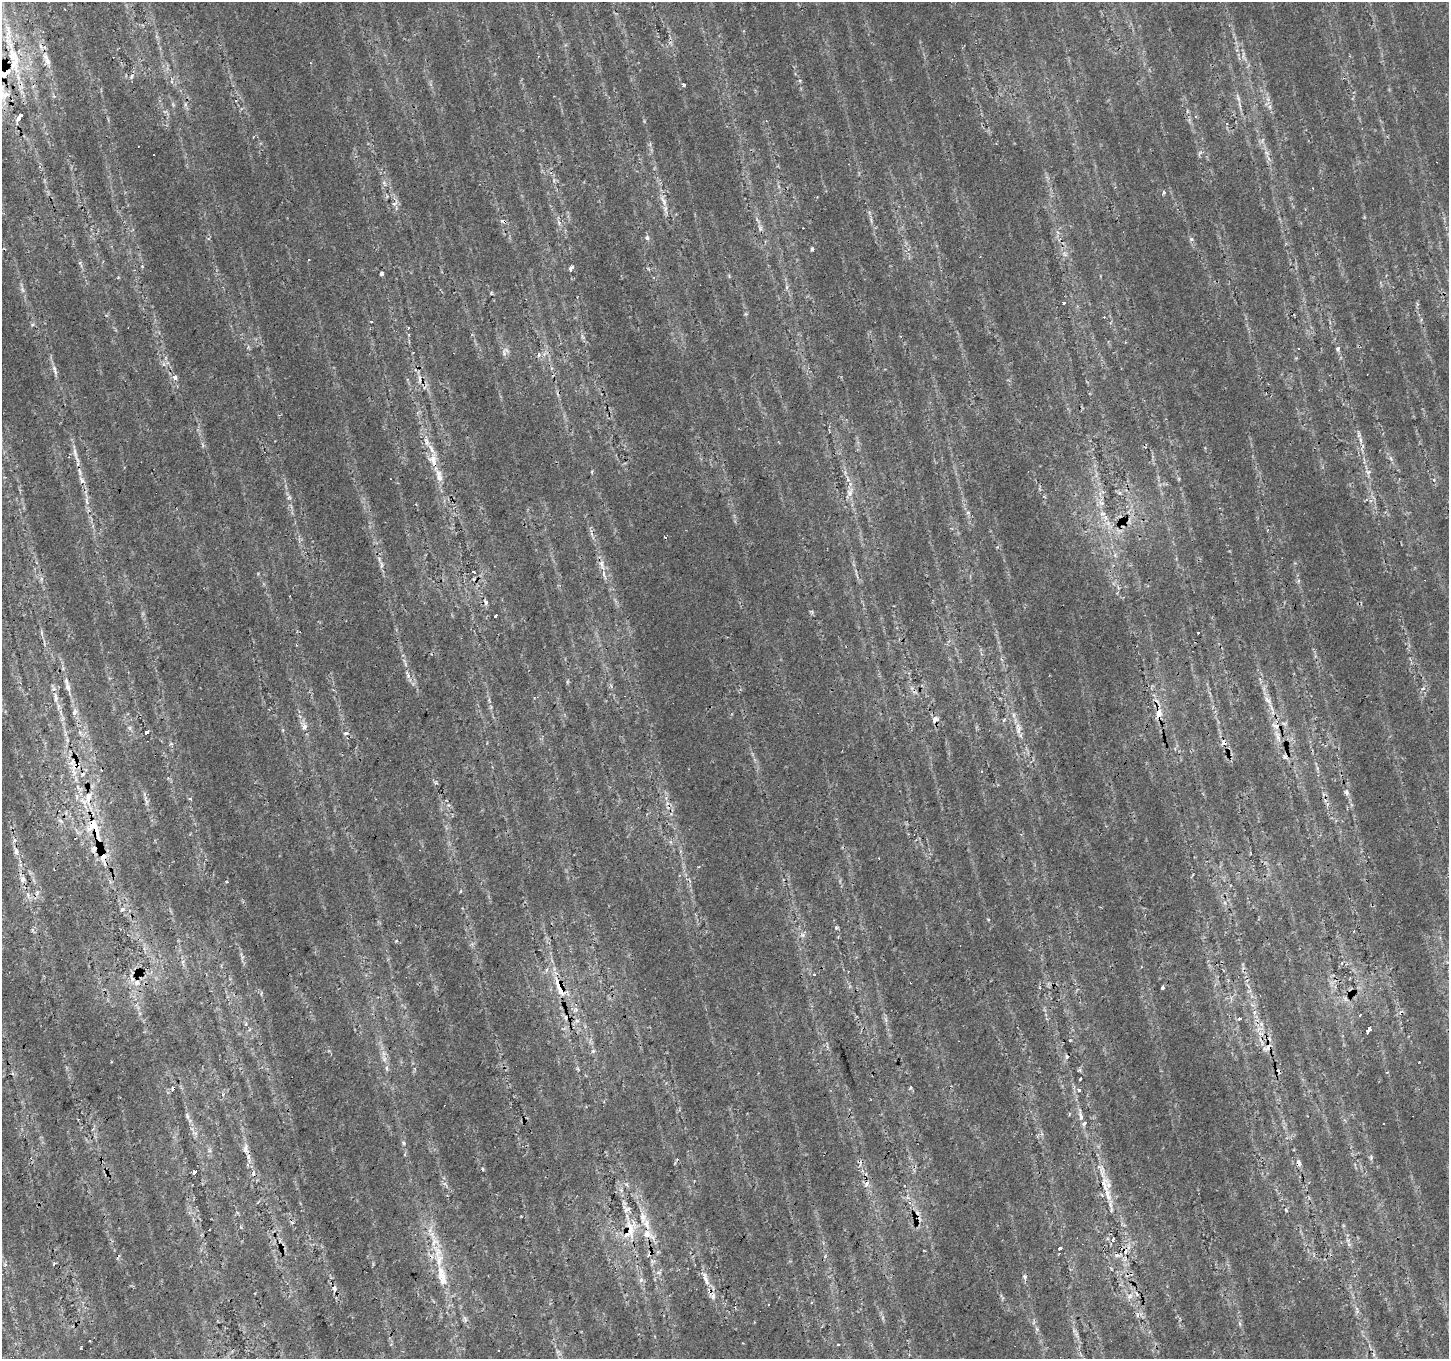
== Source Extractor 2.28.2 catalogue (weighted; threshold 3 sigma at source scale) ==
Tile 7 of 4 x 4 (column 3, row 2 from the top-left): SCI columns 2898-4344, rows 2975-4331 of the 5792 x 5881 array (HDU 1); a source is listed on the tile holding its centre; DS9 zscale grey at full resolution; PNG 1451 x 1361 px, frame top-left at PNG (2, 2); no overlay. Shown black and unused: <1% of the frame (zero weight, under 2 of 3 exposures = <1% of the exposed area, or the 3 px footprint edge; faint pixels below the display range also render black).
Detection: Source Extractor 2.28.2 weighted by HDU 2 'WHT'; one run over the whole footprint, this tile lists its part. Background 0.0153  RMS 0.0065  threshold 0.0292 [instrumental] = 3 sigma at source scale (4.5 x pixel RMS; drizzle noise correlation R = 1.50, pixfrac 1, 0.0396/0.0396 arcsec/px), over >= 5 px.
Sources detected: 139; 28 cosmic-ray / hot-pixel residue — not listed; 11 inside a brighter listed object's ellipse — not listed separately; the other 100 listed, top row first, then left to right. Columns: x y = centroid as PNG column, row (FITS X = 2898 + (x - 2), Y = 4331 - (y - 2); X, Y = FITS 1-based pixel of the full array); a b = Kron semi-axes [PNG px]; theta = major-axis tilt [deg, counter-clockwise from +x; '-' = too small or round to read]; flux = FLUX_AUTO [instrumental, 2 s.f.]
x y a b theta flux
13 56 51 13 -74 31
46 57 10 6 -61 3.3
2 73 26 18 -11 26
132 76 8 3 71 1.2
683 85 3 3 - 4.1
6 94 5 4 - 15
1238 99 8 5 -70 2
20 116 7 3 58 24
1195 116 4 3 - 0.98
154 154 2 2 - 0.57
1164 192 4 3 - 1.6
663 200 15 5 -57 3.4
393 204 4 4 - 2
761 228 7 4 71 1.3
647 238 6 5 - 1.4
1191 239 5 3 - 0.82
812 249 4 3 - 1.1
80 263 9 4 -65 1.3
571 268 6 4 65 1.8
381 273 3 3 - 6.8
1063 303 3 3 - 1.8
371 322 3 2 - 0.57
1298 349 3 3 - 3.6
1338 349 6 5 - 1.3
504 353 7 4 -73 1.5
539 355 5 4 - 2.2
54 368 7 4 -72 1.4
175 378 4 4 - 3.1
1360 440 7 4 -89 1.5
426 441 12 5 -65 3.7
75 452 17 5 -76 3.9
434 460 18 8 -83 7.9
1368 472 7 4 34 1.4
82 481 8 6 -75 2.4
289 497 6 5 - 1.3
473 572 4 3 - 10
486 602 5 4 - 2.6
495 616 4 3 - 3
67 687 11 7 -78 3.1
1422 689 4 4 - 1.9
56 698 8 6 -72 2
1267 700 12 5 -42 2.6
1158 714 14 7 74 5.8
935 719 7 6 - 3.7
1276 726 13 6 -22 3.4
304 727 7 6 - 3.1
1018 730 11 5 73 2.7
146 732 3 3 - 3.1
346 733 5 3 - 1.1
1277 736 12 5 -69 3.4
1224 742 8 7 - 3
1285 757 7 5 -27 1.9
72 762 9 6 46 2.6
1347 792 10 5 -79 2
88 797 23 9 55 11
96 831 36 19 -60 31
15 840 6 5 - 1.8
16 851 8 6 -78 2.1
23 879 8 5 48 1.8
122 909 7 5 22 1.3
988 920 4 3 - 0.79
836 928 5 5 - 0.88
1141 967 3 2 - 0.62
137 982 9 7 85 3.4
1163 987 3 3 - 3.9
560 989 29 11 -70 15
1240 1018 4 3 - 1.7
1368 1030 5 3 - 22
1267 1048 13 8 46 4
384 1059 7 6 - 2.1
386 1068 6 4 -71 1.1
1080 1079 3 2 - 0.51
174 1088 4 3 - 4.8
910 1088 5 3 - 0.98
1079 1090 5 4 - 1.5
187 1116 11 4 -71 2
1081 1116 11 5 -80 2.7
245 1148 9 6 67 2.5
1299 1163 11 6 -76 2.4
483 1169 4 3 - 0.65
194 1172 4 3 - 20
253 1173 7 3 82 1.3
866 1184 7 5 55 2.1
904 1186 3 2 - 0.7
1108 1195 19 8 -73 8
1286 1210 5 3 - 0.74
292 1223 6 3 -21 0.82
630 1229 29 14 79 17
647 1234 14 10 -27 7.4
1113 1239 5 3 - 0.96
435 1242 13 8 35 4.9
1060 1248 3 3 - 2.8
1024 1276 6 4 71 1.2
442 1278 23 12 -79 11
706 1279 13 6 -66 3.8
641 1280 6 4 18 1.3
713 1296 9 6 82 2.4
1130 1296 7 4 89 1.7
769 1305 3 3 - 3
838 1345 4 2 - 0.62
Overlapping masked pixels (flux is a lower limit): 13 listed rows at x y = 13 56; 2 73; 434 460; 1158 714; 1224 742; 88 797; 96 831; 23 879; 560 989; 174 1088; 245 1148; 630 1229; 647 1234
Isophote crosses this tile's border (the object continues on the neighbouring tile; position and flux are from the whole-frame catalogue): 2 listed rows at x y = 2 73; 6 94
Unlisted compact peaks at least as high as the median listed source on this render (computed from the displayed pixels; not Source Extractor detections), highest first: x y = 74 713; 802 935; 404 1143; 408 676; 382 566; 32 325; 396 941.